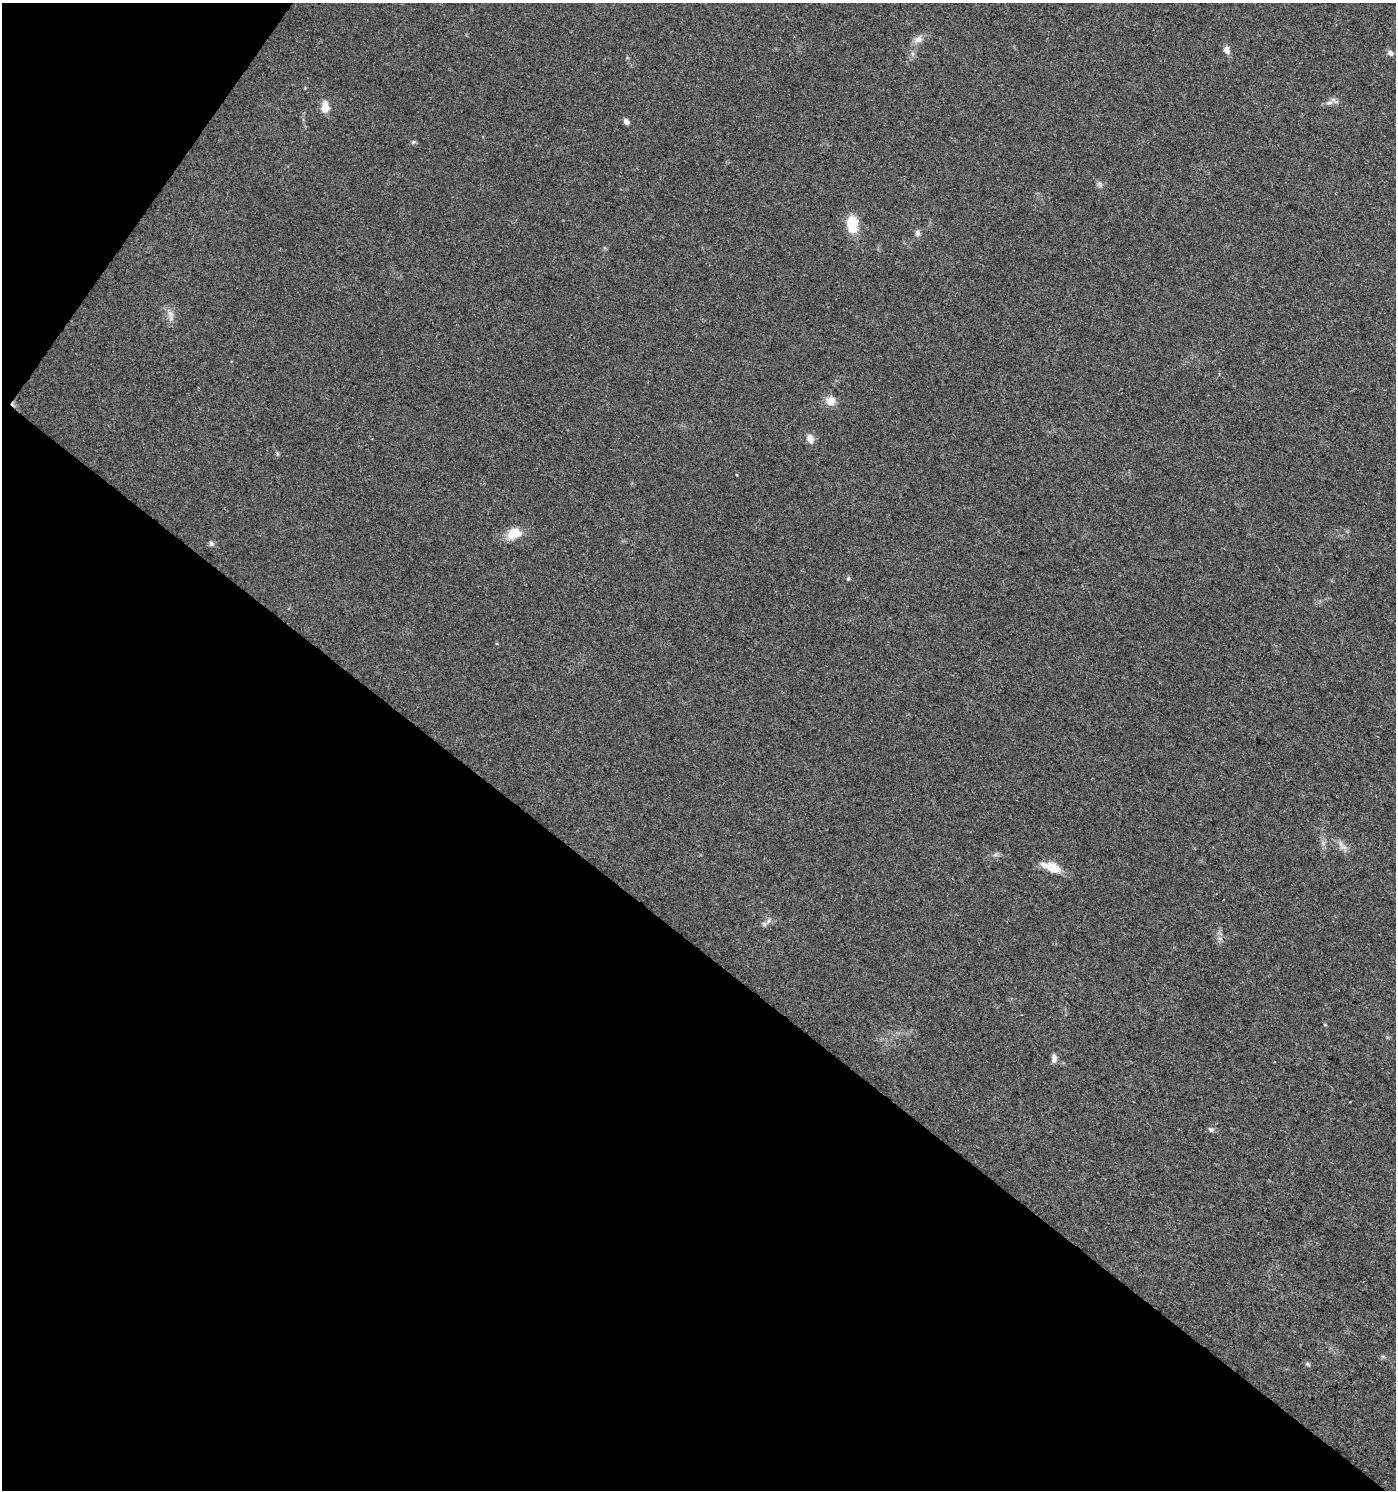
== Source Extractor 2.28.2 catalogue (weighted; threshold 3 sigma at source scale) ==
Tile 9 of 4 x 4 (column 1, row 3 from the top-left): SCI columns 177-1570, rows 1492-2979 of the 5997 x 5955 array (HDU 1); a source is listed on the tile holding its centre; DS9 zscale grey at full resolution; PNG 1398 x 1492 px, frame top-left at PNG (2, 3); no overlay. Shown black and unused: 39% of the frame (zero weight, under 3 of 4 exposures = <1% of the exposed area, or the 3 px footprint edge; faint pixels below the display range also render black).
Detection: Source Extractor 2.28.2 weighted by HDU 2 'WHT'; one run over the whole footprint, this tile lists its part. Background 0.0437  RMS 0.0042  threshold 0.0188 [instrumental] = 3 sigma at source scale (4.5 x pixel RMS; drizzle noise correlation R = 1.50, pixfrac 1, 0.0396/0.0396 arcsec/px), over >= 5 px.
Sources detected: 25; all 25 listed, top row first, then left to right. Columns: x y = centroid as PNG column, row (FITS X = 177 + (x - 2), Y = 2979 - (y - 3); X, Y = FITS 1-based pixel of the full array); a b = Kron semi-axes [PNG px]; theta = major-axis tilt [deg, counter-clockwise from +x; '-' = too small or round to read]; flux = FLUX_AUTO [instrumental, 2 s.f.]
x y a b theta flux
918 39 11 9 26 2.5
1227 50 9 7 -72 2.1
1390 53 7 5 -41 1.5
913 54 7 4 -71 0.82
1329 103 12 4 5 1.5
325 107 13 8 87 4.9
626 121 8 6 -55 1.4
413 142 7 4 44 0.6
1099 184 7 6 - 1
852 224 23 14 -87 8.4
917 233 8 6 -84 1.4
170 315 17 7 -85 2.7
830 401 12 11 - 3.9
810 438 11 8 -71 3.1
514 533 17 12 21 7.1
211 543 7 7 - 1
848 578 6 5 - 0.64
1343 847 12 6 -11 2.1
995 855 7 4 18 0.86
1052 867 22 9 -20 8.2
764 924 7 6 - 1.1
1325 1025 5 3 - 0.36
1054 1058 10 7 89 1.7
1211 1130 8 6 -22 1
1307 1364 7 5 -27 0.76